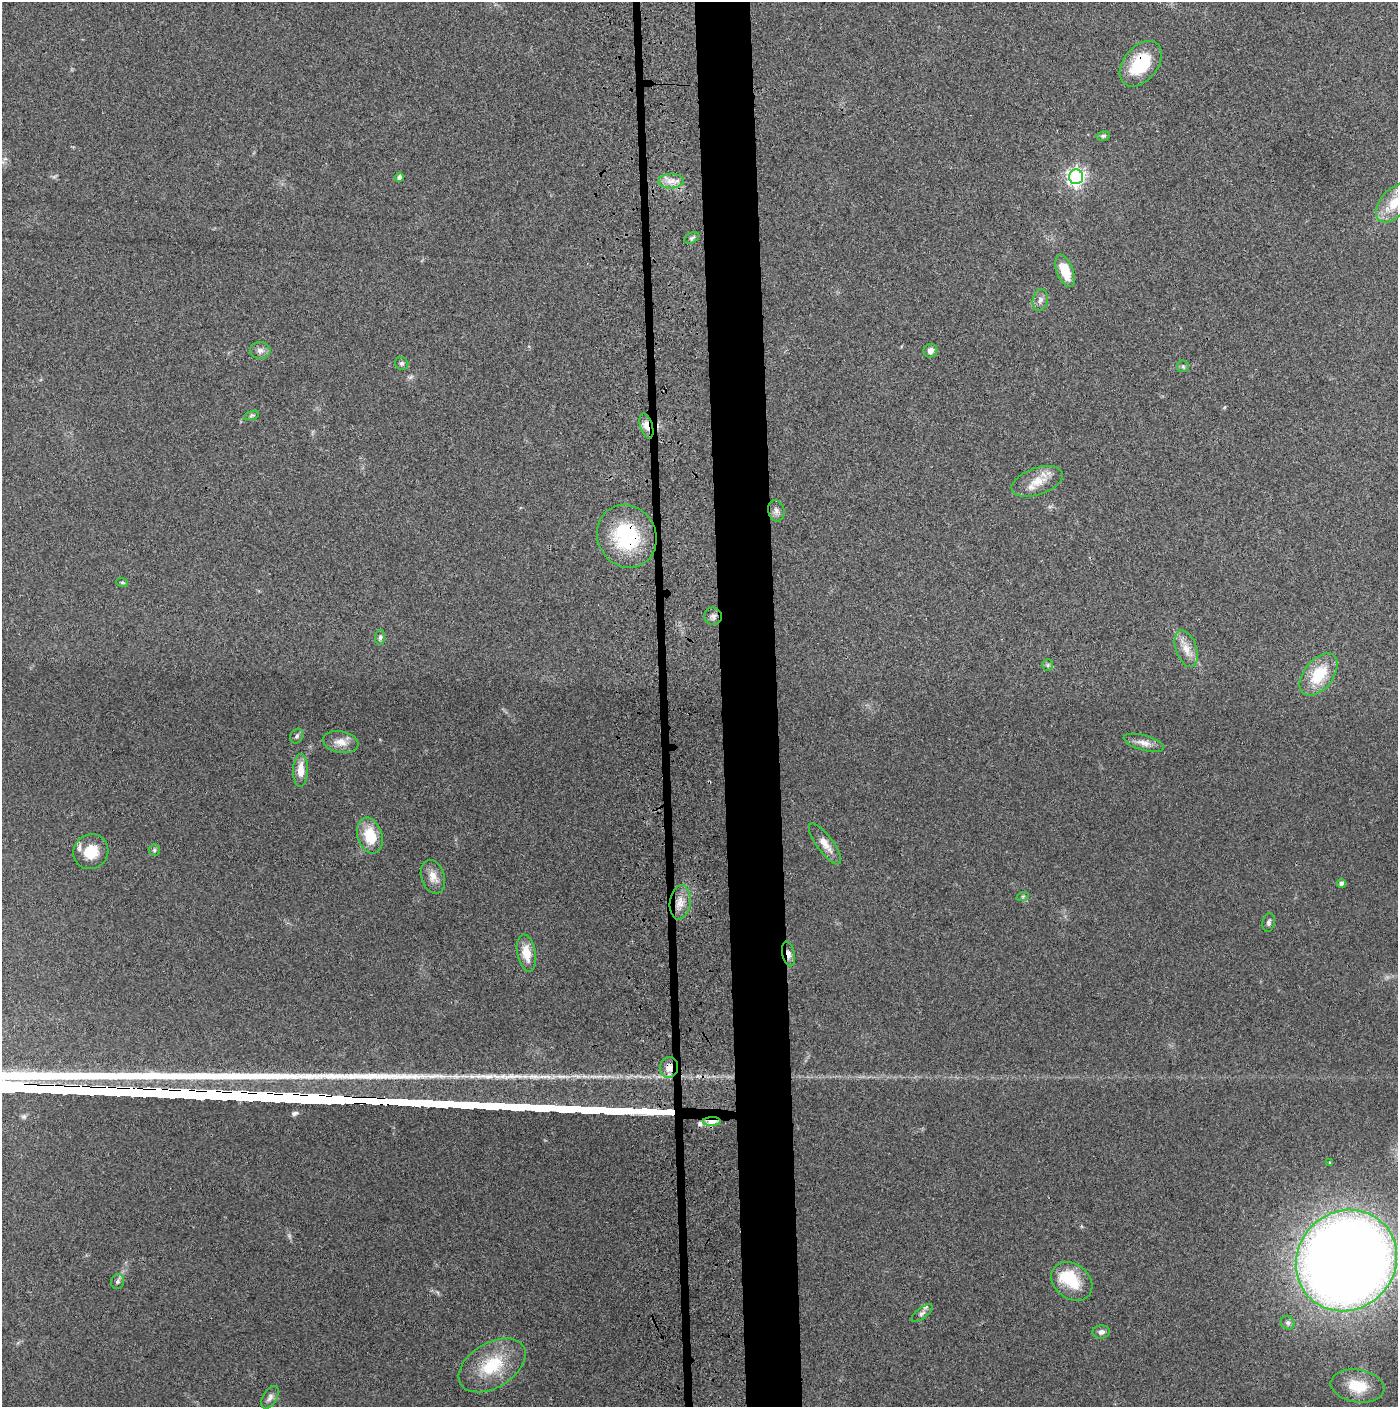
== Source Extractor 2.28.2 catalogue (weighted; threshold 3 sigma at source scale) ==
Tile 5 of 3 x 3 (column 2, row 2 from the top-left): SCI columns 1504-2899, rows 1425-2829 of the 4358 x 4256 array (HDU 1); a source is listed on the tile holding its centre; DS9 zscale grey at full resolution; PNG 1400 x 1409 px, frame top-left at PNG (2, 2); each listed source drawn as its Kron ellipse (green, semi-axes under 4 px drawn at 4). Shown black and unused: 5% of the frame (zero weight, under 3 of 4 exposures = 6% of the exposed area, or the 3 px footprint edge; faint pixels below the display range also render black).
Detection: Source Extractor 2.28.2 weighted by HDU 2 'WHT'; one run over the whole footprint, this tile lists its part. Background 0.0699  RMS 0.0076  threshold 0.0342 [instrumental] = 3 sigma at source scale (4.5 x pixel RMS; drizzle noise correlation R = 1.50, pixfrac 1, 0.05/0.05 arcsec/px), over >= 5 px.
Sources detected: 55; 1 inside a brighter object's white glare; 1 cosmic-ray / hot-pixel residue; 1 long thin detection or spike segment (spike, bleed or trail) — neither listed nor drawn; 1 inside a brighter listed object's ellipse — not listed separately; the other 51 listed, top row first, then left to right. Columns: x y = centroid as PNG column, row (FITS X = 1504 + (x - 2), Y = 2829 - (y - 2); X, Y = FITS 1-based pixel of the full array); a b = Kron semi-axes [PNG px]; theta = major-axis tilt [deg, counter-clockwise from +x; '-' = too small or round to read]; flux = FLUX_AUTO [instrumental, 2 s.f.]
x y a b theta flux
1141 64 26 17 51 34
1103 136 7 4 10 1.4
399 177 4 4 - 3.2
1076 177 7 7 - 290
671 181 12 7 1 5.6
1395 203 24 13 48 20
692 238 8 5 26 1.6
1065 271 17 8 -68 17
1040 300 11 7 77 3.4
260 350 10 8 -5 3.5
930 351 7 6 - 4
402 363 7 6 - 1.8
1183 366 6 6 - 1.4
252 415 8 3 19 1.2
646 426 13 6 -73 6.2
1037 481 27 13 19 14
776 511 11 8 -77 3.5
627 536 32 29 -62 61
122 582 6 4 -18 0.89
713 616 9 8 - 3
380 637 7 5 86 1.7
1186 649 19 10 -71 8.9
1048 665 6 5 - 1.4
1319 674 24 14 52 29
297 736 8 6 63 2
340 742 18 10 -9 8.1
1144 743 21 7 -16 5.9
300 770 16 7 88 11
370 835 18 12 -72 22
825 844 24 8 -53 7.9
154 850 5 5 - 1.3
91 852 18 17 - 18
433 877 17 11 -72 7.5
1341 884 4 4 - 3.7
1023 896 6 4 18 1.1
680 902 17 10 81 8.7
1269 922 9 6 78 2.1
526 953 19 9 -80 13
788 954 13 6 -78 3.8
669 1067 10 9 - 6.5
712 1121 9 4 3 12
1330 1163 4 3 - 0.73
1346 1260 52 49 47 1600
1072 1281 22 17 -39 23
118 1282 7 6 - 1.9
922 1313 12 5 38 2.6
1288 1323 7 6 - 1.9
1101 1332 9 6 6 2.8
492 1365 37 22 31 36
1358 1386 27 16 -9 20
270 1397 12 7 59 3.2
Overlapping masked pixels (flux is a lower limit): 7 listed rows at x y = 1141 64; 646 426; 627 536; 713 616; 788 954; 669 1067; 712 1121
Isophote crosses this tile's border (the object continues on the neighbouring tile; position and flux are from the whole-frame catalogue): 2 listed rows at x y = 1395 203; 1346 1260